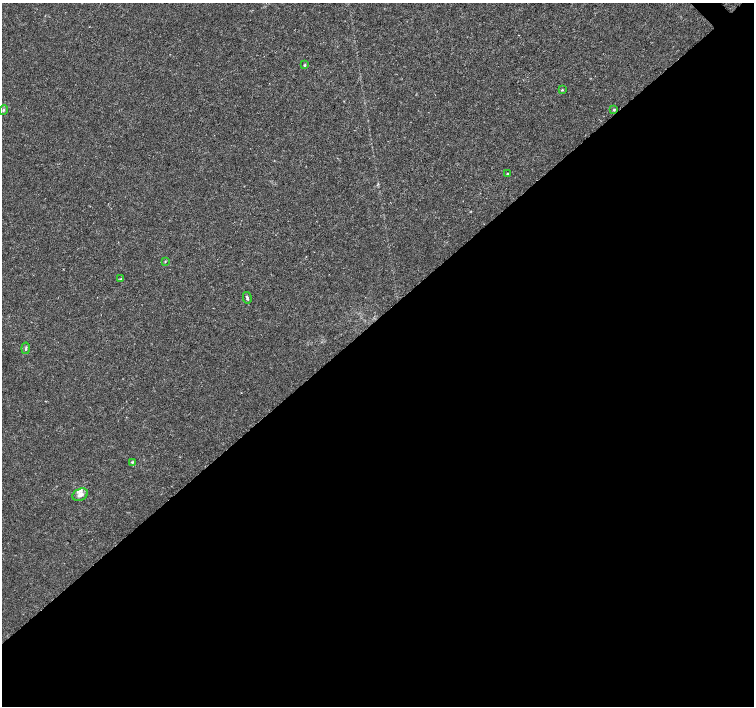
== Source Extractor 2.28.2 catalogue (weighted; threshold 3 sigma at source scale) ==
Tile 15 of 4 x 4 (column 3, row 4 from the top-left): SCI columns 3009-4512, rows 151-1557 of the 6022 x 5995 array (HDU 1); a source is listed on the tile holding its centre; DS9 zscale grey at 2 x 2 block average (1 PNG px = mean of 2 x 2 image px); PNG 756 x 708 px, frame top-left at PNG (2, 3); each listed source drawn as its Kron ellipse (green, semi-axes under 4 px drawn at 4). Shown black and unused: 55% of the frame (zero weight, under 3 of 4 exposures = <1% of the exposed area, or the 3 px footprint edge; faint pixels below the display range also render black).
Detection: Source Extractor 2.28.2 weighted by HDU 2 'WHT'; one run over the whole footprint, this tile lists its part. Background 0.00168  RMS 9.3e-04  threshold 0.00418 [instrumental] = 3 sigma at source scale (4.5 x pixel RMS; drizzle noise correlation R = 1.50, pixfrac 1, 0.0396/0.0396 arcsec/px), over >= 5 px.
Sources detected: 12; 1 inside a brighter listed object's ellipse — not listed separately; the other 11 listed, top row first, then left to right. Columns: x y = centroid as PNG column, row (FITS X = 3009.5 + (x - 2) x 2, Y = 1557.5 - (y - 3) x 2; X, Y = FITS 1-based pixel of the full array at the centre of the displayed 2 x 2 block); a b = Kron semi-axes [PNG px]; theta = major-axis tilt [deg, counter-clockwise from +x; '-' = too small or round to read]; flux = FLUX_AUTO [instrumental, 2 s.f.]
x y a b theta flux
305 65 4 3 - 0.25
562 90 3 3 - 0.18
3 110 5 4 - 0.33
614 110 4 3 - 0.25
508 174 4 3 - 0.27
165 262 3 2 - 0.15
121 279 3 2 - 0.14
247 298 5 3 - 0.42
26 348 6 2 83 0.27
132 462 4 3 - 0.21
80 495 8 5 22 1.2